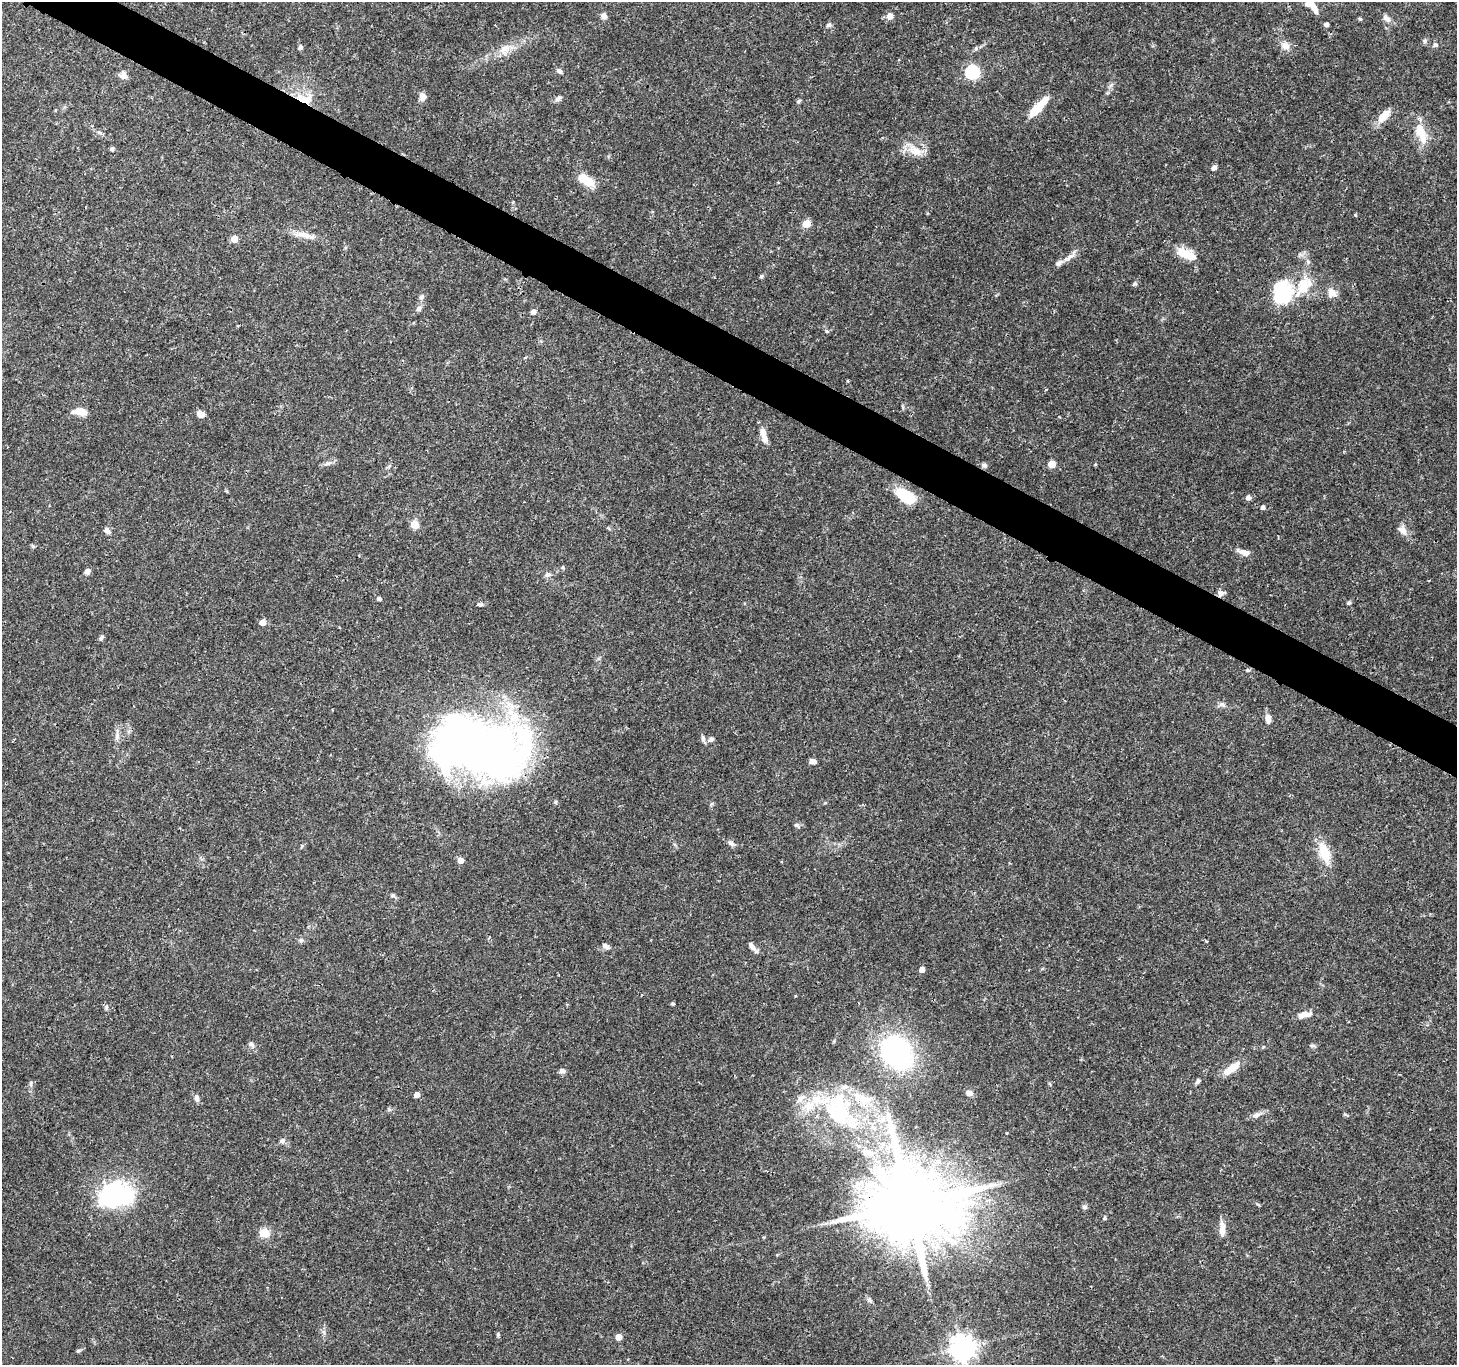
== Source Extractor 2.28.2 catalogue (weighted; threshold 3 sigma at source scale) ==
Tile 11 of 4 x 4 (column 3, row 3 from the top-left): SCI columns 2916-4370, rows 1562-2924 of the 5834 x 5916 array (HDU 1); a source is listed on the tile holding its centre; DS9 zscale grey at full resolution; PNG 1459 x 1367 px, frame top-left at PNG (2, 2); no overlay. Shown black and unused: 4% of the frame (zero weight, under 3 of 4 exposures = <1% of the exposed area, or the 3 px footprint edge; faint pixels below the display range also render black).
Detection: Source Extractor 2.28.2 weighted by HDU 2 'WHT'; one run over the whole footprint, this tile lists its part. Background 0.0345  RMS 0.0022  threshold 0.00979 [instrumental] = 3 sigma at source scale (4.5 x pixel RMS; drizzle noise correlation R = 1.50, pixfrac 1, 0.0396/0.0396 arcsec/px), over >= 5 px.
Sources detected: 126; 3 inside a brighter object's white glare — not listed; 11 inside a brighter listed object's ellipse — not listed separately; the other 112 listed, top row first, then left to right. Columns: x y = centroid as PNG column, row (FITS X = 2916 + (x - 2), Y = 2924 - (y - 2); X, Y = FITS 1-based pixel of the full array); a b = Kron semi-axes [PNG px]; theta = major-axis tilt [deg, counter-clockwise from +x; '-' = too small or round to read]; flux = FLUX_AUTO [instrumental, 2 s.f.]
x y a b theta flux
1313 6 20 6 -60 2
604 16 8 7 - 0.87
890 16 5 5 - 2.3
1385 18 10 7 -60 0.92
1360 19 5 4 - 0.28
1326 24 4 4 - 0.74
829 25 6 6 - 0.48
1435 45 7 6 - 0.5
1285 46 13 10 -29 1.7
300 47 5 4 - 0.74
976 48 6 4 72 0.3
504 49 16 10 24 2.5
559 71 7 6 - 0.64
972 72 6 6 - 35
123 75 11 9 -48 1.2
423 97 8 7 - 1.4
558 98 9 5 40 0.67
305 99 22 11 1 3.8
798 101 6 4 27 0.35
1038 107 27 7 47 5.5
1384 116 21 9 47 2.7
100 133 7 4 -19 0.39
1421 133 26 10 -70 5
112 149 4 4 - 0.55
916 151 19 13 -20 3.3
1214 168 6 5 - 0.74
587 181 16 9 -33 4.3
1355 215 4 3 - 0.26
806 224 5 5 - 5.2
303 235 26 7 -4 2.3
234 239 5 5 - 3.5
1186 254 23 11 -30 3.9
1070 257 26 6 43 1.5
761 276 5 5 - 0.38
1134 284 7 4 26 0.36
1303 286 27 17 74 6.2
1282 293 22 17 89 16
1332 293 10 9 - 1.9
421 297 7 6 - 0.55
419 308 8 6 39 0.71
533 312 5 5 - 1.4
827 331 5 5 - 0.29
79 411 14 7 -3 3
200 414 9 6 -44 1.4
764 439 10 7 -78 1.4
328 463 13 5 19 0.75
1052 464 5 5 - 5
984 465 8 5 -8 0.53
906 496 20 10 -30 8.9
1248 498 6 5 - 0.91
1263 507 5 5 - 0.6
415 525 5 5 - 5.7
107 530 8 6 -51 0.85
1403 530 15 9 -46 1.5
33 546 6 4 -88 0.3
1244 552 16 8 -17 1.4
563 567 6 3 72 0.26
87 571 6 5 - 0.99
548 575 9 6 3 0.69
1220 594 9 7 -80 0.86
379 599 4 4 - 0.66
1349 603 5 5 - 0.47
480 604 8 4 5 0.45
263 622 5 4 - 2.1
101 638 7 5 61 0.47
1247 670 5 4 - 0.3
1222 704 10 6 -26 0.73
1268 719 11 7 -83 1.3
117 736 13 6 86 1.1
703 739 10 5 -79 0.64
711 739 9 6 45 0.63
477 747 98 53 -10 160
813 761 7 5 -11 0.99
796 825 6 6 - 0.43
731 843 10 5 -37 0.79
1324 853 22 10 -71 6.1
460 860 5 5 - 1.7
393 895 6 5 - 0.38
301 940 6 6 - 0.44
605 946 10 6 -36 0.85
752 946 14 6 -49 1
922 969 4 4 - 1.9
673 1004 4 3 - 0.36
106 1007 6 4 90 0.36
1302 1015 14 7 35 1.4
251 1044 9 6 -35 0.6
1313 1046 9 4 0 0.4
897 1053 36 27 -50 36
1232 1068 23 7 35 3.6
562 1071 7 6 - 0.77
1198 1081 7 5 55 0.5
31 1083 7 4 90 0.38
969 1093 7 6 - 1.3
417 1094 5 4 - 1.4
197 1098 10 6 -79 0.74
801 1098 14 7 35 1.3
838 1112 40 34 46 19
1256 1115 12 6 21 0.97
1347 1115 6 4 -19 0.3
282 1141 7 5 14 0.56
867 1152 20 9 -13 2.6
116 1195 43 30 8 23
909 1205 23 20 43 3400
1085 1207 7 6 - 0.46
1105 1218 5 4 - 0.28
1222 1229 20 7 -89 2
265 1233 11 9 3 2.7
869 1300 6 5 - 0.46
498 1334 7 3 -90 0.28
618 1337 5 4 - 2.3
962 1348 8 8 - 220
78 1351 6 5 - 0.32
Overlapping masked pixels (flux is a lower limit): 4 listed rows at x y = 305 99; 1220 594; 477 747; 909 1205